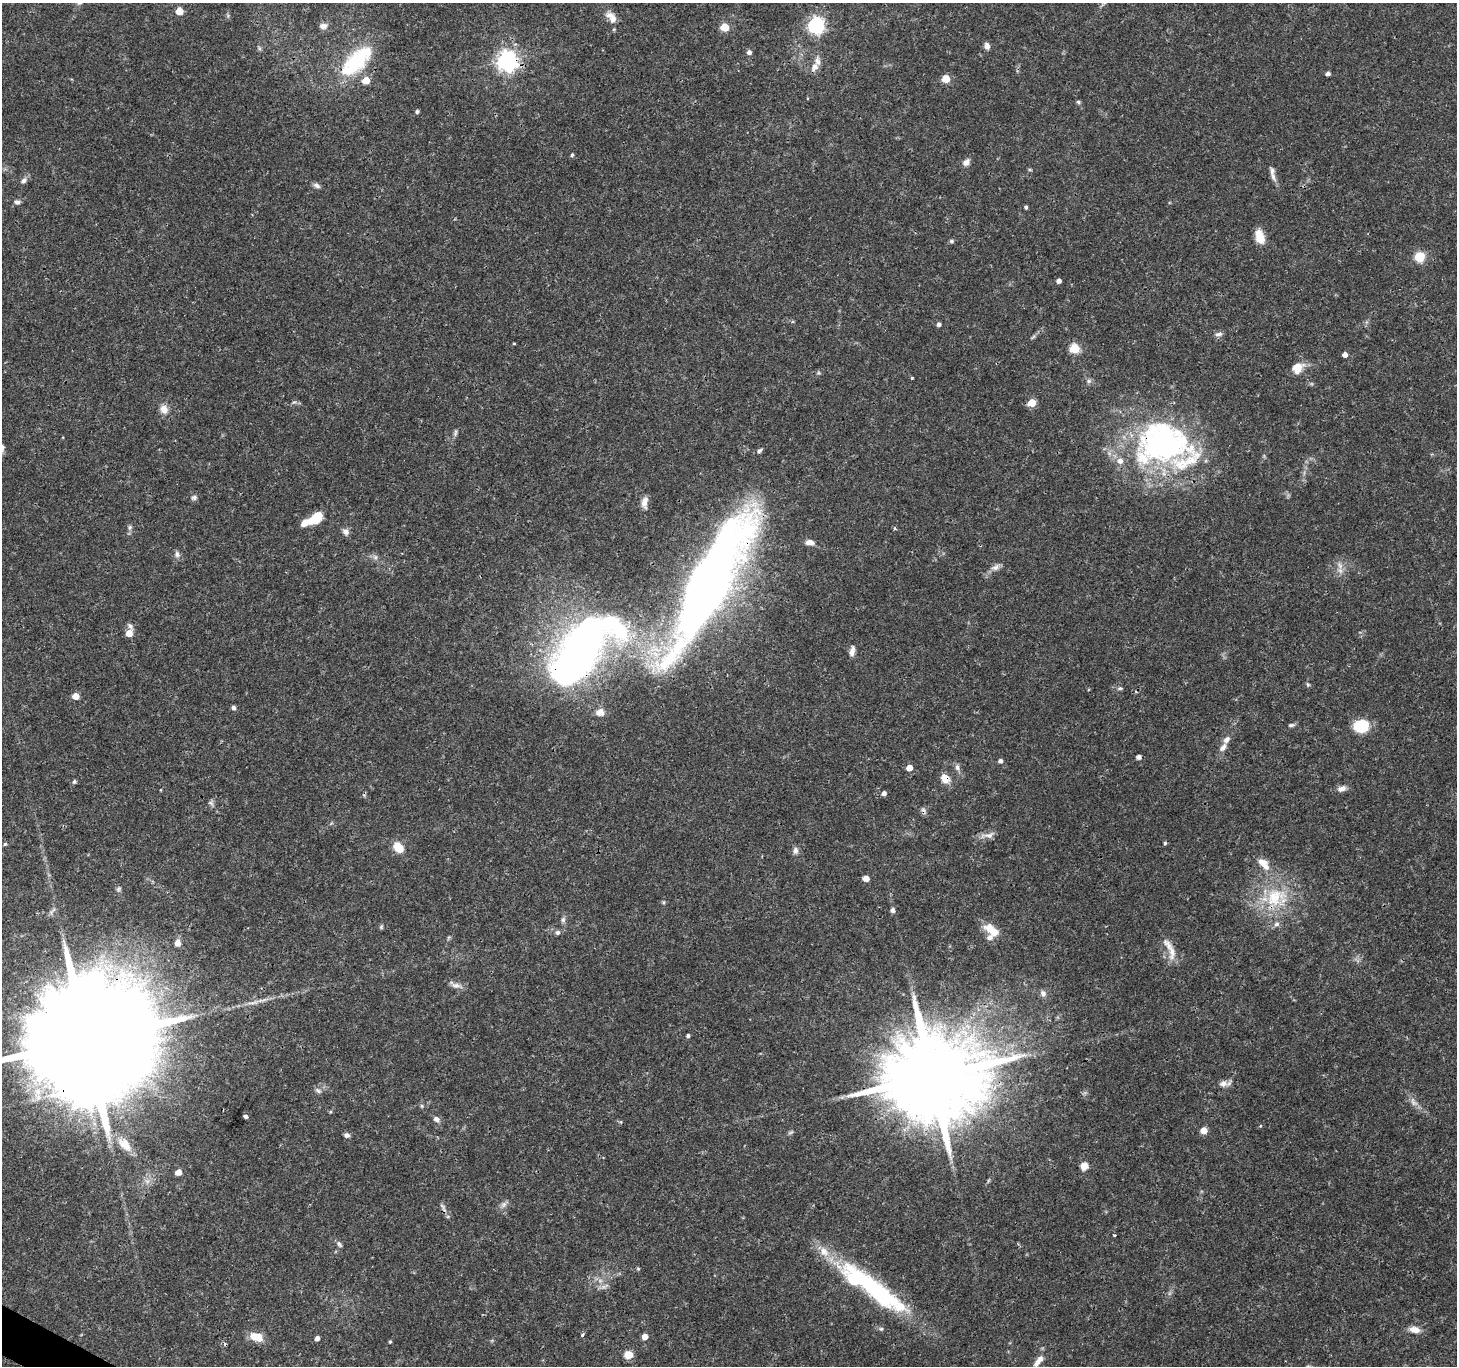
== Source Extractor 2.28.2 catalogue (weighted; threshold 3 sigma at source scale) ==
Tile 7 of 4 x 4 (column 3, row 2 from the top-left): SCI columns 2916-4370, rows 2925-4288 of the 5834 x 5916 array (HDU 1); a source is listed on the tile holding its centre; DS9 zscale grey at full resolution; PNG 1459 x 1368 px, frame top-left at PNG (2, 3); no overlay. Shown black and unused: <1% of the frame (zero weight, under 3 of 4 exposures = <1% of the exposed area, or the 3 px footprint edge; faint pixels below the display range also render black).
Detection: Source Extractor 2.28.2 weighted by HDU 2 'WHT'; one run over the whole footprint, this tile lists its part. Background 0.0345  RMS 0.0022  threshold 0.00979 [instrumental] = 3 sigma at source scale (4.5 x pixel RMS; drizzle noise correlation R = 1.50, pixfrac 1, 0.0396/0.0396 arcsec/px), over >= 5 px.
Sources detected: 145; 1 too faint to see at this stretch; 4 inside a brighter object's white glare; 4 cosmic-ray / hot-pixel residue — not listed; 12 inside a brighter listed object's ellipse — not listed separately; the other 124 listed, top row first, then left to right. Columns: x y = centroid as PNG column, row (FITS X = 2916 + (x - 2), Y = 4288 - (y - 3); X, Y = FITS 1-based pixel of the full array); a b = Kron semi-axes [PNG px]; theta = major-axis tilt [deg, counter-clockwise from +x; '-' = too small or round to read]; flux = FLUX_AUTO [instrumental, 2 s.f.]
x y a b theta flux
179 11 5 5 - 4.6
611 17 18 9 -49 2.2
816 25 7 7 - 60
323 26 9 7 5 0.99
724 27 5 5 - 7.9
987 46 8 6 -75 1
259 48 7 4 -71 0.33
749 52 5 5 - 0.91
356 61 49 21 46 16
507 61 7 7 - 130
815 67 12 8 57 1.6
1328 74 4 4 - 0.78
946 79 5 5 - 6
1078 102 6 4 -24 0.35
417 111 6 4 88 0.38
572 155 5 4 - 0.38
966 162 9 7 40 1.1
1030 170 6 3 -19 0.24
1273 177 15 6 -69 1.1
23 181 9 6 42 0.83
317 185 10 6 -33 0.7
17 202 8 6 -5 0.64
1026 207 4 3 - 0.43
1260 237 13 8 -70 4.6
951 241 6 5 - 0.41
1419 257 6 6 - 8.3
1059 281 4 4 - 0.96
939 324 4 4 - 0.7
1219 334 11 5 6 0.71
1033 337 10 4 34 0.43
514 343 3 2 - 0.18
1074 348 5 5 - 13
1345 355 4 4 - 1.3
1297 368 15 11 47 3
912 378 3 3 - 0.26
1089 381 7 5 21 0.56
1032 403 5 5 - 5.6
164 409 10 9 - 1.9
455 433 10 5 77 0.53
1164 444 71 46 15 57
760 450 7 5 39 0.47
194 497 8 6 32 0.59
644 502 14 7 83 1.8
315 518 15 9 36 6.3
130 527 8 6 89 0.59
895 528 5 3 - 0.28
345 532 10 7 -56 0.95
810 542 10 6 -8 1.4
177 554 9 7 -73 0.79
375 557 7 6 - 0.59
1340 566 13 7 -65 1.4
995 567 12 7 31 1.1
707 580 139 25 58 180
130 626 9 5 -49 0.64
129 633 5 5 - 3.2
581 650 64 27 51 170
852 651 13 6 77 1.2
1308 684 6 5 - 0.34
1120 688 8 5 9 0.45
75 696 5 5 - 3.2
233 708 6 5 - 0.52
600 712 10 9 - 1.6
1291 725 9 5 10 0.49
1361 726 17 13 11 6.5
1223 747 13 7 50 1.2
1000 761 4 4 - 0.73
909 768 5 4 - 2.4
957 768 10 6 -71 0.83
945 778 12 9 -57 2.4
74 781 5 4 - 0.5
1342 789 11 7 19 1.2
884 793 5 4 - 0.92
211 803 9 6 -35 0.57
988 835 18 8 5 1.4
1165 843 4 4 - 0.35
5 844 5 4 - 0.35
398 847 9 7 -47 4.6
795 851 9 7 80 0.85
1263 862 14 9 -15 1.9
866 878 5 4 - 2.4
119 889 8 5 54 0.46
1275 897 35 26 31 13
664 902 6 4 90 0.29
893 910 5 4 - 0.88
563 920 8 5 64 0.57
381 927 6 5 - 0.32
992 930 21 10 -39 3.7
557 932 6 6 - 0.57
177 943 6 6 - 1.5
1172 952 26 9 -89 2.7
456 985 18 6 -22 1.3
1043 993 8 7 - 0.94
688 1036 4 4 - 0.44
86 1041 52 26 55 11000
932 1076 28 23 45 4100
1223 1083 14 8 13 1.3
318 1091 9 5 -32 0.59
1414 1102 16 8 -55 1.4
422 1106 5 5 - 0.32
245 1116 4 4 - 0.5
436 1119 8 6 -34 0.96
621 1122 4 4 - 0.22
1260 1126 5 4 - 0.2
1204 1131 5 5 - 3.2
790 1132 9 4 22 0.39
347 1135 7 6 - 0.61
125 1144 23 13 -46 3.7
1084 1166 7 6 - 2.7
178 1172 5 4 - 2.2
503 1204 8 7 - 0.8
443 1208 15 4 -61 0.77
1114 1235 3 3 - 0.25
339 1244 10 5 -60 0.56
638 1269 5 4 - 0.25
873 1288 86 19 -39 34
881 1329 6 6 - 0.38
1414 1330 12 7 -7 2
582 1335 5 4 - 0.35
645 1336 5 4 - 2.1
256 1337 13 8 -14 4
317 1338 4 4 - 1.1
390 1342 4 3 - 0.32
629 1355 9 8 - 2.2
1038 1361 19 7 52 1.7
Overlapping masked pixels (flux is a lower limit): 9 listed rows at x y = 507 61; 1164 444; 707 580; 581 650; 945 778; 86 1041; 932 1076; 873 1288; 256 1337
Isophote crosses this tile's border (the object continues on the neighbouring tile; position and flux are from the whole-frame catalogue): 1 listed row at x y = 86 1041